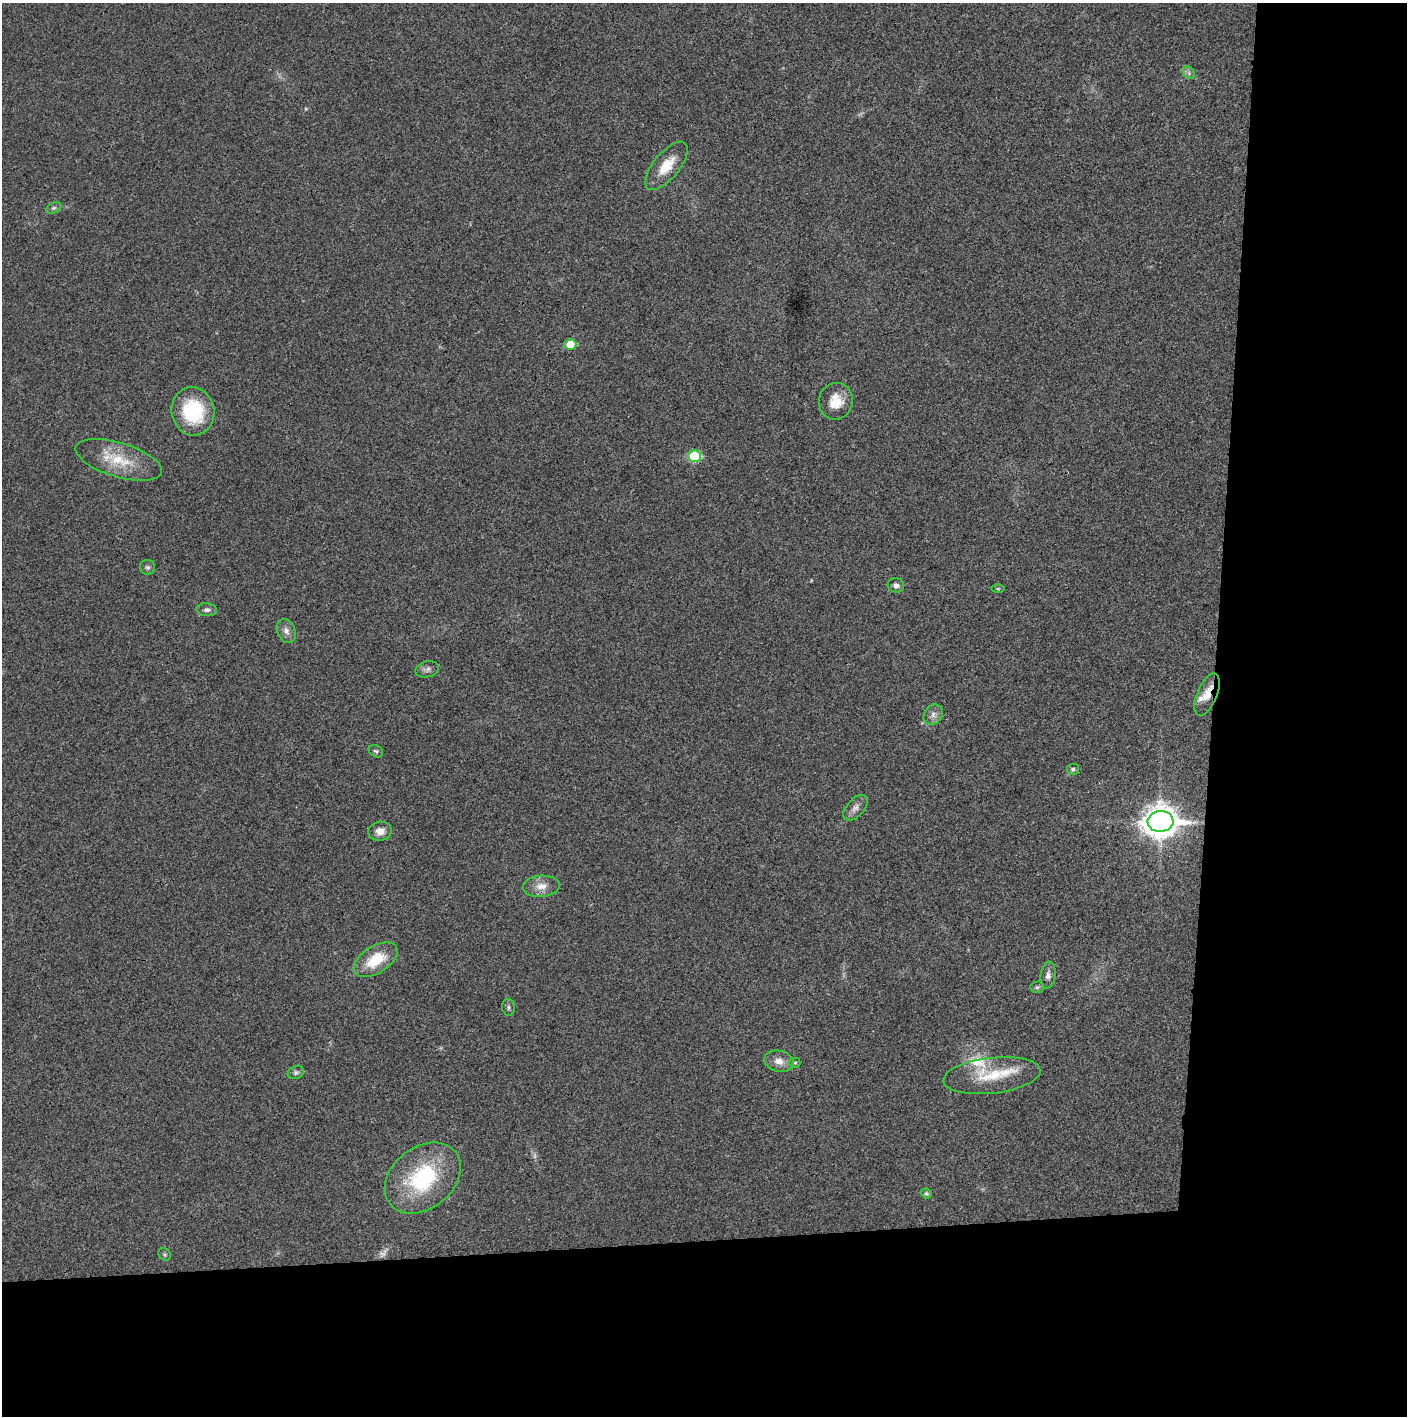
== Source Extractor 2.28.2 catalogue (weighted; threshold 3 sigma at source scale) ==
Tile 9 of 3 x 3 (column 3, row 3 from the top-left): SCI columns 2815-4219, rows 2-1415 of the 4220 x 4242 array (HDU 1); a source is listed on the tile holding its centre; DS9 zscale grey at full resolution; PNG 1409 x 1418 px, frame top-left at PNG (2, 3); each listed source drawn as its Kron ellipse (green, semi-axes under 4 px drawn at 4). Shown black and unused: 24% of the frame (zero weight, under 3 of 4 exposures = <1% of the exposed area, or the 3 px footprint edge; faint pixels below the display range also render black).
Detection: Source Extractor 2.28.2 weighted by HDU 2 'WHT'; one run over the whole footprint, this tile lists its part. Background 0.0191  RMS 0.0051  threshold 0.0231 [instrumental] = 3 sigma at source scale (4.5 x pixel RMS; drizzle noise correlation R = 1.50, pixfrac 1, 0.05/0.05 arcsec/px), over >= 5 px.
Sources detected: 37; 2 too faint to see at this stretch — neither listed nor drawn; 2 inside a brighter listed object's ellipse — not listed separately; the other 33 listed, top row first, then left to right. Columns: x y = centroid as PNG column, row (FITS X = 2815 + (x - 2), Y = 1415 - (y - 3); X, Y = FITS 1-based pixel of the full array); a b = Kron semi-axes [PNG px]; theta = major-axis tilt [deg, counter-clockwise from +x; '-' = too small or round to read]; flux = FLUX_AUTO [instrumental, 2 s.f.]
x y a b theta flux
1189 73 7 5 -49 1.4
666 166 29 13 51 12
54 208 8 5 26 1.2
570 344 6 5 - 12
836 401 18 17 - 9.8
193 411 24 21 -76 34
694 456 6 5 - 25
119 460 45 17 -17 19
147 567 7 7 - 1.3
896 585 8 7 - 2
998 588 6 4 1 0.65
207 610 10 6 -5 1.8
286 631 12 9 -68 3.2
427 669 12 8 14 2
1207 695 22 10 67 7.5
933 715 11 9 53 3
376 751 7 5 -30 0.99
1073 769 6 5 - 1.2
855 808 15 8 47 3.3
1161 821 13 10 3 870
380 831 11 9 12 3.8
541 886 18 10 4 5.8
376 960 24 13 32 17
1048 975 13 7 83 2.6
1037 987 7 5 1 1.1
508 1007 8 6 -81 1.3
779 1061 15 10 -13 4.5
795 1063 5 5 - 0.76
296 1073 8 6 21 1.2
992 1076 49 18 6 22
423 1178 42 30 39 52
926 1194 5 4 - 1.1
165 1254 7 5 -46 0.88
Overlapping masked pixels (flux is a lower limit): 1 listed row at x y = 1207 695